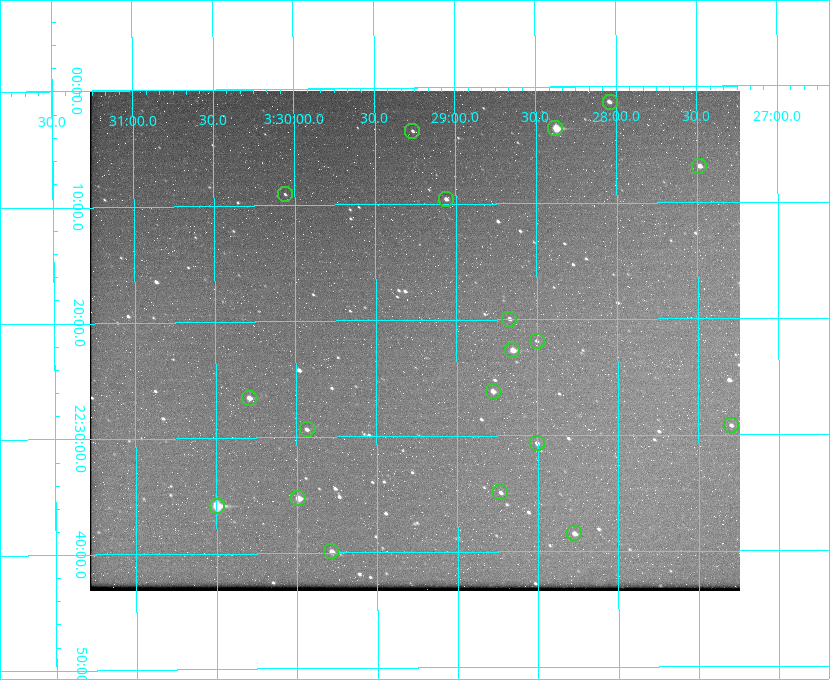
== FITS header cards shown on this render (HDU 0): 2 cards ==
NAXIS1  =                  650 / Width of table row in bytes
NAXIS2  =                  500 / Number of rows in table

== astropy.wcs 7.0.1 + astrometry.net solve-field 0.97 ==
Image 650 x 500 px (HDU 0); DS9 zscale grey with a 90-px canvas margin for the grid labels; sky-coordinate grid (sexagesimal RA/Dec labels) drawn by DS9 from the SOLVED WCS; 19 Tycho-2 reference stars matched to detected sources circled (green)
Header WCS: none
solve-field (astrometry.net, Tycho-2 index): SOLVED blind (the file carries no WCS)
Solved WCS: RA---TAN-SIP/DEC--TAN-SIP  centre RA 03:29:16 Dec +22:22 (52.32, +22.36 deg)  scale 5.17 arcsec/px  FOV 56.0' x 43.1'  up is -180 deg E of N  parity flipped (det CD > 0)
(file carries no celestial WCS; the grid is the blind solution)
Tycho-2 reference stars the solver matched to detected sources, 19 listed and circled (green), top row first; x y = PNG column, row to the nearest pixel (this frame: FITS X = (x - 90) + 1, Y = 500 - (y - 91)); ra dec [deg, ICRS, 3 dp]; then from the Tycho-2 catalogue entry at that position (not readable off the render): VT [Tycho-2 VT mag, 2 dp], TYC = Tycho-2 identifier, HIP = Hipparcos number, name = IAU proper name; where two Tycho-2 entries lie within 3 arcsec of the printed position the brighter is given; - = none
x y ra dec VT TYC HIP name
610 102 52.010 +22.023 11.65 1246-553-1 16144 -
555 128 52.094 +22.059 8.73 1246-565-1 16174 -
412 131 52.316 +22.062 11.63 1246-490-1 - -
699 166 51.872 +22.114 10.68 1245-1095-1 - -
285 194 52.515 +22.151 11.55 1246-639-1 - -
446 199 52.265 +22.160 11.20 1246-515-1 - -
509 319 52.168 +22.332 11.56 1246-558-1 - -
537 341 52.126 +22.364 12.17 1246-628-1 - -
512 350 52.163 +22.377 10.31 1246-508-1 - -
493 391 52.194 +22.436 11.10 1246-758-1 - -
249 398 52.573 +22.443 9.90 1246-338-1 - -
731 425 51.824 +22.487 11.65 1245-1005-1 - -
307 429 52.484 +22.489 11.63 1246-473-1 - -
537 443 52.126 +22.511 11.81 1797-918-1 - -
500 492 52.183 +22.582 11.55 1797-1044-1 - -
298 498 52.497 +22.588 9.77 1798-224-1 - -
217 506 52.624 +22.598 10.47 1798-308-1 - -
574 533 52.069 +22.641 10.36 1797-946-1 - -
331 551 52.446 +22.665 11.05 1798-126-1 - -